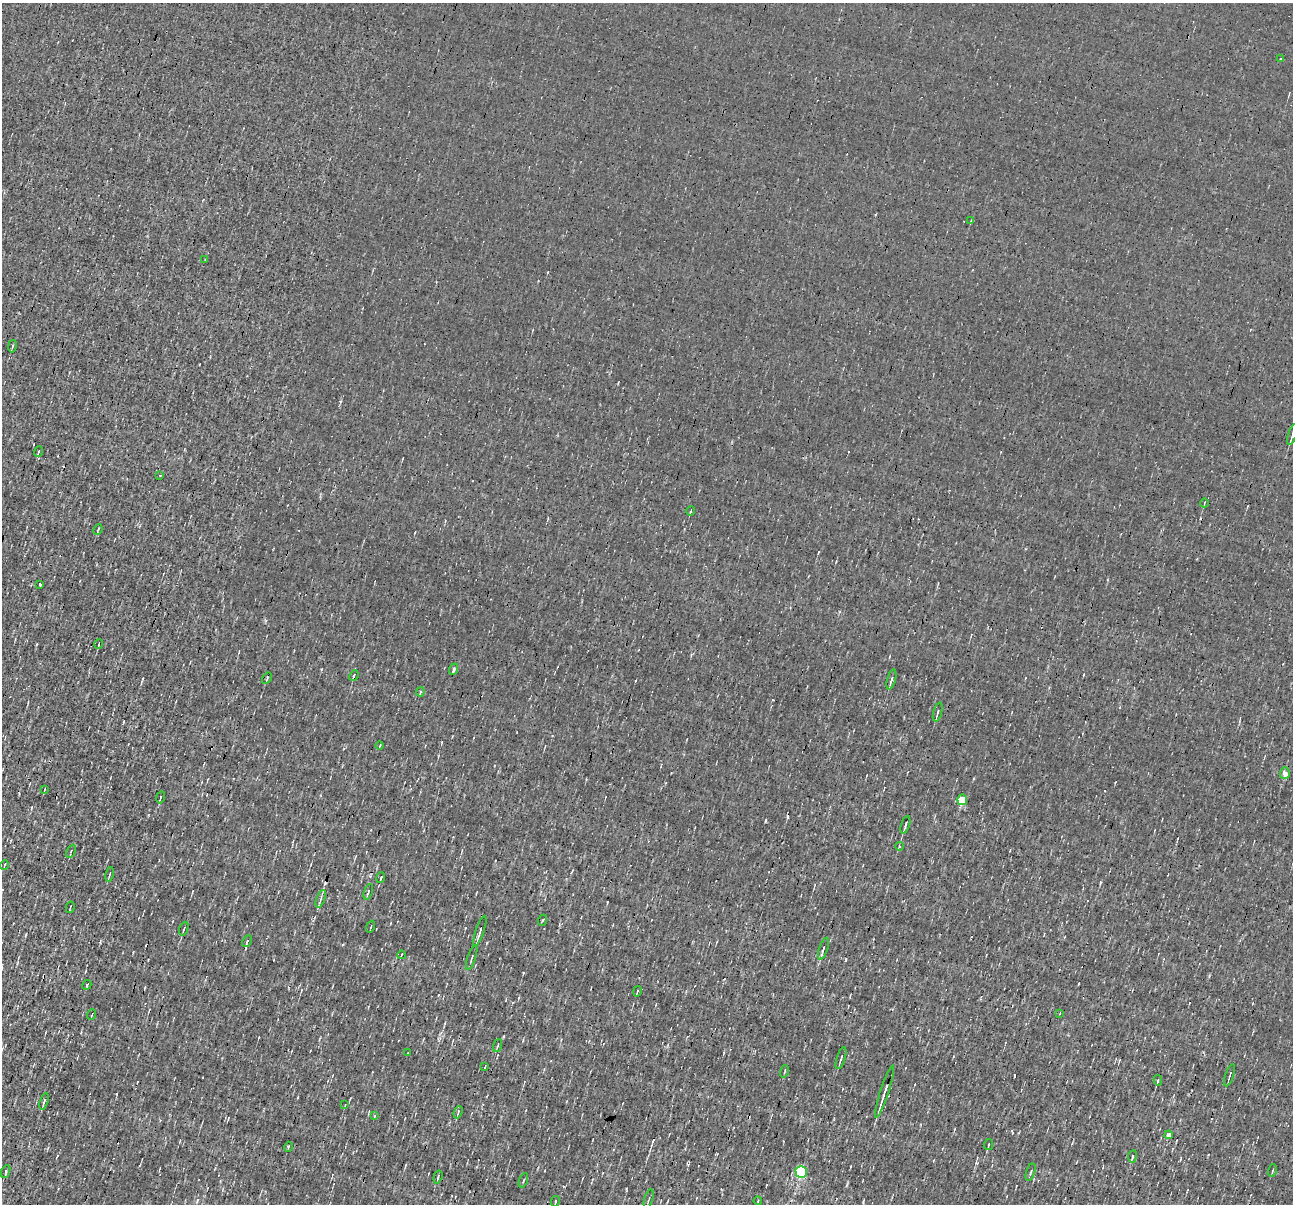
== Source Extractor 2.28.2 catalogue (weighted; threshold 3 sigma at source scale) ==
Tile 7 of 4 x 4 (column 3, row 2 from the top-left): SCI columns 2581-3871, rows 2656-3857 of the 5161 x 5185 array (HDU 1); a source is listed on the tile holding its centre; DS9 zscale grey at full resolution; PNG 1295 x 1206 px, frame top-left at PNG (2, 3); each listed source drawn as its Kron ellipse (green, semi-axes under 4 px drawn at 4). Shown black and unused: <1% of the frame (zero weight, under 3 of 4 exposures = <1% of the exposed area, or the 3 px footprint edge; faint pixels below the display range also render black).
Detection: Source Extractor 2.28.2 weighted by HDU 2 'WHT'; one run over the whole footprint, this tile lists its part. Background 8.59e-04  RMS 0.042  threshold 0.191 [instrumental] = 3 sigma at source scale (4.5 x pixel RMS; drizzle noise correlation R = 1.50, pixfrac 1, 0.05/0.05 arcsec/px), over >= 5 px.
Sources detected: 73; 4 cosmic-ray / hot-pixel residue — neither listed nor drawn; the other 69 listed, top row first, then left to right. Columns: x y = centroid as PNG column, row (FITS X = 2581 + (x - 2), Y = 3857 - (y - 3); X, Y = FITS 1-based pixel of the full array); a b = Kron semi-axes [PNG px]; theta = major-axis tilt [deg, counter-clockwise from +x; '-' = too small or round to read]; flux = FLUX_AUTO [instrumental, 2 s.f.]
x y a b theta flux
1281 58 3 3 - 7.6
971 221 4 2 - 3.2
205 259 3 2 - 4.2
12 346 6 3 79 5.4
1292 434 11 3 71 9.1
39 451 5 2 - 4.1
160 475 2 2 - 3.1
1204 503 4 3 - 3.1
691 511 4 2 - 3.4
98 529 5 3 - 4.6
40 585 3 3 - 25
99 644 5 2 - 5.3
453 669 6 3 71 15
354 675 6 3 65 5.7
267 678 6 3 56 4.9
891 679 10 3 75 14
420 692 5 4 - 11
938 712 10 3 74 7.8
380 745 4 2 - 3.5
1285 773 6 5 - 32
45 789 4 2 - 2.8
160 797 6 2 80 5.2
962 800 5 5 - 130
905 825 9 2 72 9
899 846 4 3 - 3.1
71 851 7 3 65 4.7
4 865 5 3 - 3.3
109 874 7 2 78 5.4
381 878 5 3 - 4.9
368 892 8 3 70 6
321 899 9 3 69 9.1
70 907 6 2 79 3.5
543 920 6 3 68 4.5
371 927 6 2 69 3.6
184 929 7 3 71 5.6
480 931 16 3 72 16
247 941 6 3 60 5.2
823 949 11 4 72 13
401 955 4 2 - 3.3
472 958 13 3 71 8.3
87 985 5 3 - 5.2
637 991 5 2 - 4.4
1060 1013 3 2 - 2.7
92 1015 5 2 - 2.9
498 1045 7 2 71 5.3
408 1053 3 2 - 3
841 1058 11 3 72 9.4
485 1067 4 2 - 3.4
785 1071 6 2 71 4
1230 1075 11 2 71 7.5
1158 1080 5 4 - 8.1
885 1091 27 3 72 33
44 1101 8 3 73 8.7
345 1105 3 2 - 2.6
458 1112 6 4 69 5.8
374 1116 4 2 - 2.8
1169 1135 4 4 - 24
988 1145 5 2 - 5.6
288 1147 5 3 - 4.5
1132 1156 6 3 81 5.1
1273 1170 6 2 71 4.5
6 1171 6 3 69 6.5
801 1172 6 5 - 410
1031 1172 9 2 72 4.9
438 1177 6 3 73 6.1
523 1180 7 2 69 4.3
649 1199 10 2 73 5.3
555 1201 5 2 - 5.5
758 1201 4 3 - 4
Isophote crosses this tile's border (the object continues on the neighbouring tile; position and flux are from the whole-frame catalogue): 1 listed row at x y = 1292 434
Unlisted compact peaks at least as high as the median listed source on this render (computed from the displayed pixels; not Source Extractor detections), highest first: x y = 626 1189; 765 821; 116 1094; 503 1037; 976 1163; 846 959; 1101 882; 1014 1075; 1209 976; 847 1184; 343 945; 688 1164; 148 815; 36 644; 26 934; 819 552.